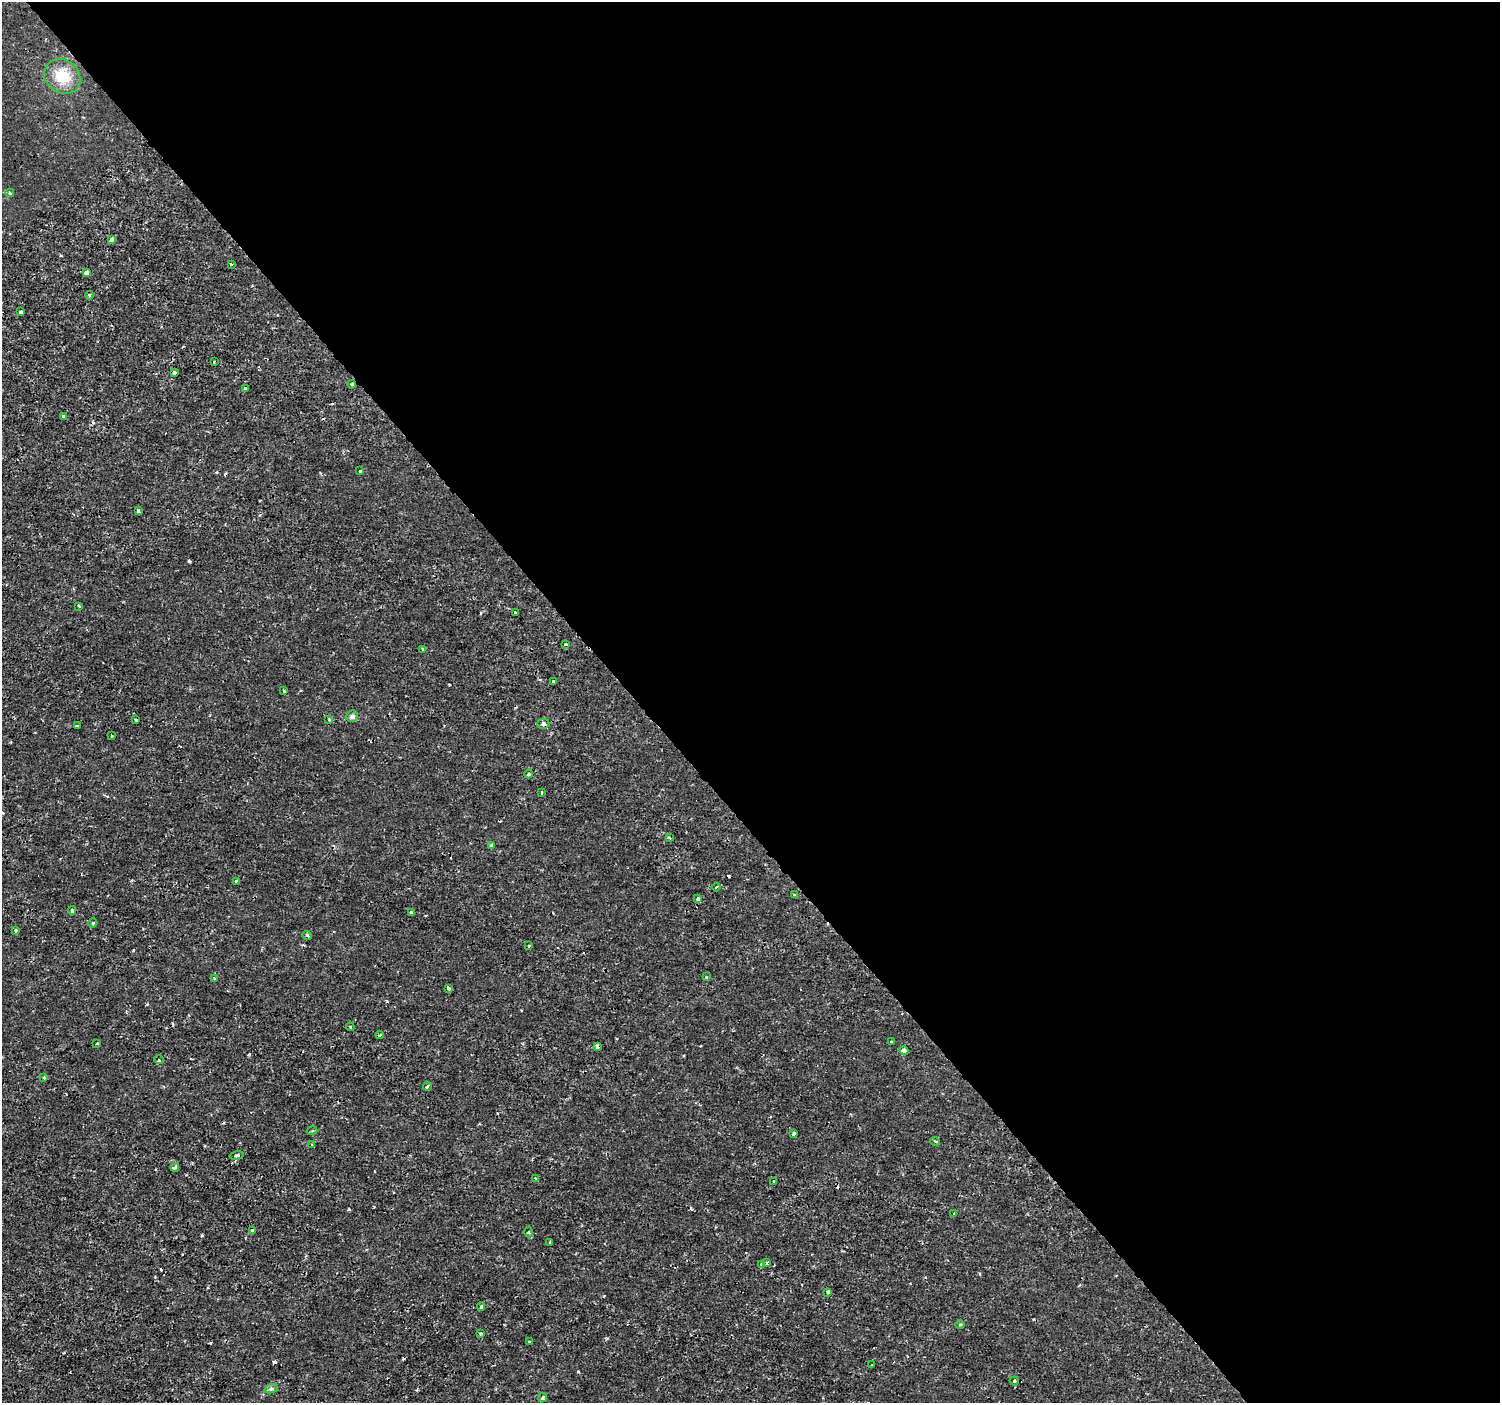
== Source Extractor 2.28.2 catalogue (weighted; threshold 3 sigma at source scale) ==
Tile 8 of 4 x 4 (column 4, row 2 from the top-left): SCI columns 4493-5990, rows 2943-4343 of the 5994 x 5944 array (HDU 1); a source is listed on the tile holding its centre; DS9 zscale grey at full resolution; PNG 1502 x 1405 px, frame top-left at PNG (2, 2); each listed source drawn as its Kron ellipse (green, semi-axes under 4 px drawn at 4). Shown black and unused: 58% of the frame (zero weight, under 2 of 3 exposures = <1% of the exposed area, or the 3 px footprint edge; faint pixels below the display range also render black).
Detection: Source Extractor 2.28.2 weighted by HDU 2 'WHT'; one run over the whole footprint, this tile lists its part. Background 3.31e-04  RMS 0.0011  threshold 0.00499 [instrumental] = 3 sigma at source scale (4.5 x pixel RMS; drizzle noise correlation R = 1.50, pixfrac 1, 0.0396/0.0396 arcsec/px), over >= 5 px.
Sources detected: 82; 7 cosmic-ray / hot-pixel residue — neither listed nor drawn; the other 75 listed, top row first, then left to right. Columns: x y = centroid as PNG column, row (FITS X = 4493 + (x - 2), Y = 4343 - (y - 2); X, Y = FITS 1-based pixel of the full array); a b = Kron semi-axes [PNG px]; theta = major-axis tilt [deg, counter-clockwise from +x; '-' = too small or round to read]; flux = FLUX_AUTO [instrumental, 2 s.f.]
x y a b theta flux
62 76 19 16 -37 2.7
10 193 4 3 - 0.17
112 240 4 3 - 0.41
231 264 3 3 - 0.11
86 272 4 3 - 0.51
89 295 4 3 - 0.11
20 312 3 3 - 0.22
214 362 3 3 - 0.083
174 372 4 3 - 0.27
352 384 4 4 - 0.12
245 389 3 3 - 0.79
63 417 3 3 - 0.24
360 471 3 3 - 0.12
138 511 3 3 - 0.3
79 606 4 3 - 0.12
516 613 4 3 - 0.36
565 644 3 3 - 0.19
423 649 3 3 - 0.45
554 681 4 3 - 0.27
284 691 3 2 - 0.11
352 716 6 5 - 0.41
329 719 3 3 - 0.22
136 720 3 2 - 0.097
543 724 6 5 - 0.42
77 726 3 3 - 0.32
112 736 3 2 - 0.11
528 774 4 4 - 0.25
542 792 3 2 - 0.14
669 837 4 3 - 0.13
492 846 4 4 - 0.56
236 881 3 3 - 0.14
716 887 4 3 - 0.1
795 895 4 3 - 0.19
698 899 4 3 - 0.45
72 910 4 3 - 0.21
411 912 3 3 - 0.15
93 923 5 3 - 0.12
16 930 3 3 - 0.14
307 935 5 3 - 0.1
529 946 3 2 - 0.13
706 977 3 3 - 0.14
214 978 3 3 - 0.32
448 988 4 3 - 0.24
350 1027 4 3 - 0.11
380 1035 4 2 - 0.12
891 1042 3 2 - 0.1
97 1044 3 2 - 0.078
598 1046 4 4 - 0.44
904 1051 4 4 - 0.47
159 1060 5 3 - 0.12
44 1077 3 3 - 0.16
428 1086 4 3 - 0.32
312 1131 5 3 - 0.12
794 1133 3 3 - 0.37
935 1141 5 3 - 0.12
312 1145 3 3 - 0.14
237 1156 7 4 12 0.32
175 1167 4 3 - 0.52
536 1178 3 3 - 0.14
774 1181 3 2 - 0.083
954 1213 3 3 - 0.092
252 1230 4 3 - 0.24
529 1232 5 3 - 0.13
550 1242 3 2 - 0.14
767 1263 4 3 - 0.23
762 1264 3 3 - 0.42
828 1292 4 3 - 0.25
481 1306 4 3 - 0.23
960 1324 5 3 - 0.12
480 1333 4 3 - 0.13
529 1342 3 2 - 0.1
872 1365 3 3 - 0.14
1014 1381 5 4 - 0.15
271 1389 7 4 19 0.22
543 1398 5 4 - 0.25
Overlapping masked pixels (flux is a lower limit): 3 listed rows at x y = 352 384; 543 724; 598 1046